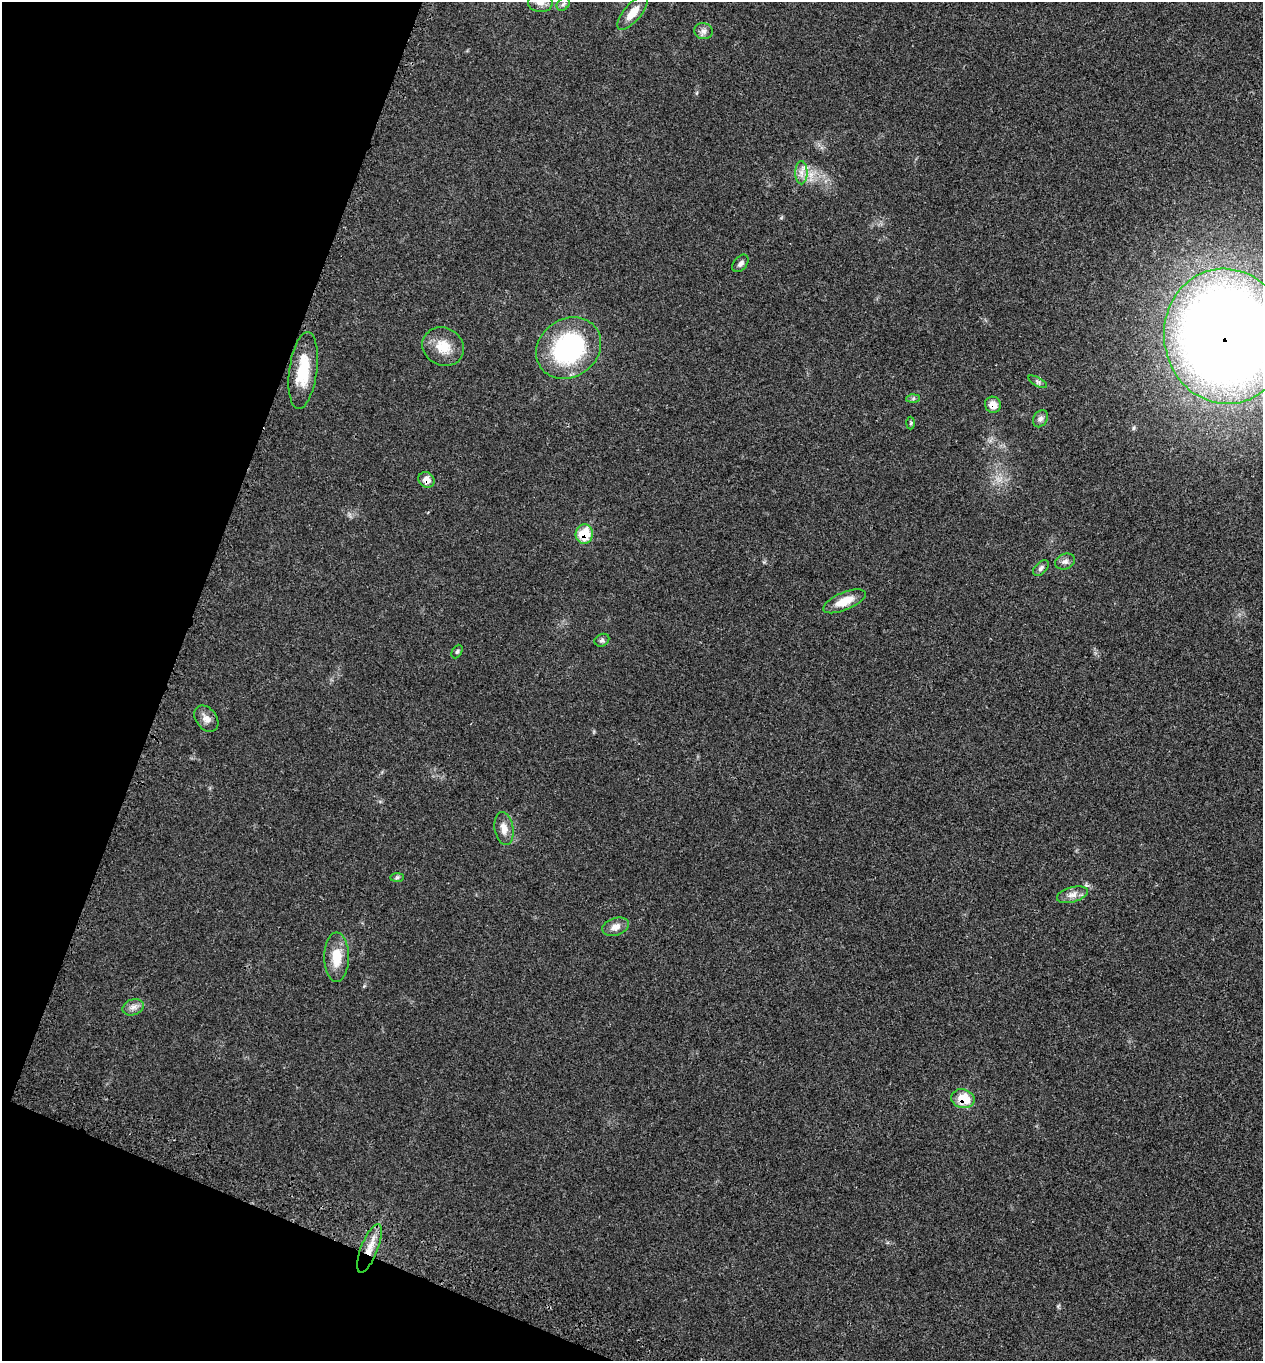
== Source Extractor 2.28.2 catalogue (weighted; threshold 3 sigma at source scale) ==
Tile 9 of 4 x 4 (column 1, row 3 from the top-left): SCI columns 228-1488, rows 1460-2818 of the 5629 x 5638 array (HDU 1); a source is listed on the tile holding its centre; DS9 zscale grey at full resolution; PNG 1265 x 1363 px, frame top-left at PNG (2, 2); each listed source drawn as its Kron ellipse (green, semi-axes under 4 px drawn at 4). Shown black and unused: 19% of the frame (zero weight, under 3 of 4 exposures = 8% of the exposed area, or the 3 px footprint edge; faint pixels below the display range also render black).
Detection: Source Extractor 2.28.2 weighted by HDU 2 'WHT'; one run over the whole footprint, this tile lists its part. Background 0.0234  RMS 0.0034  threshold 0.0154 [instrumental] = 3 sigma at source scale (4.5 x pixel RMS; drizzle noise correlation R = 1.50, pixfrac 1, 0.05/0.05 arcsec/px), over >= 5 px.
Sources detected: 31; all 31 listed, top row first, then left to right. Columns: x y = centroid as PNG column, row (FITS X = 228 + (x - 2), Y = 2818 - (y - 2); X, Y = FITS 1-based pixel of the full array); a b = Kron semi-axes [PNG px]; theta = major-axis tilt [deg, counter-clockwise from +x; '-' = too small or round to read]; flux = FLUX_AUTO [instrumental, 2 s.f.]
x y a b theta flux
540 2 12 10 -7 2.4
563 4 7 5 44 0.81
632 13 21 8 49 4.7
704 31 9 8 - 1.4
801 173 11 6 90 1.9
740 263 10 6 50 1.3
1226 336 68 61 -81 600
443 347 21 18 -27 7
569 348 34 29 35 45
303 370 39 14 82 12
1038 382 10 3 -29 0.62
913 398 6 4 2 0.58
993 405 8 7 - 2.9
1040 419 9 7 57 1.1
911 423 6 4 88 0.45
427 480 8 7 - 2.8
584 534 9 9 - 9.2
1065 561 10 7 21 1.3
1041 568 9 5 46 0.97
844 601 22 8 23 5.6
602 640 8 6 27 0.77
457 652 7 5 63 0.58
206 719 14 10 -51 2.3
504 828 16 9 -81 3
397 877 7 4 2 0.53
1072 895 16 7 16 2.3
616 927 14 8 18 2.5
337 957 25 12 90 7.3
133 1007 11 7 20 1.7
963 1099 12 9 -14 7.2
369 1248 26 8 68 5.5
Overlapping masked pixels (flux is a lower limit): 6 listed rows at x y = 1226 336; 993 405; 427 480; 584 534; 963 1099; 369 1248
Isophote crosses this tile's border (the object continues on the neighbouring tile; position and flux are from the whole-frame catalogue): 2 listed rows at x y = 540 2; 1226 336